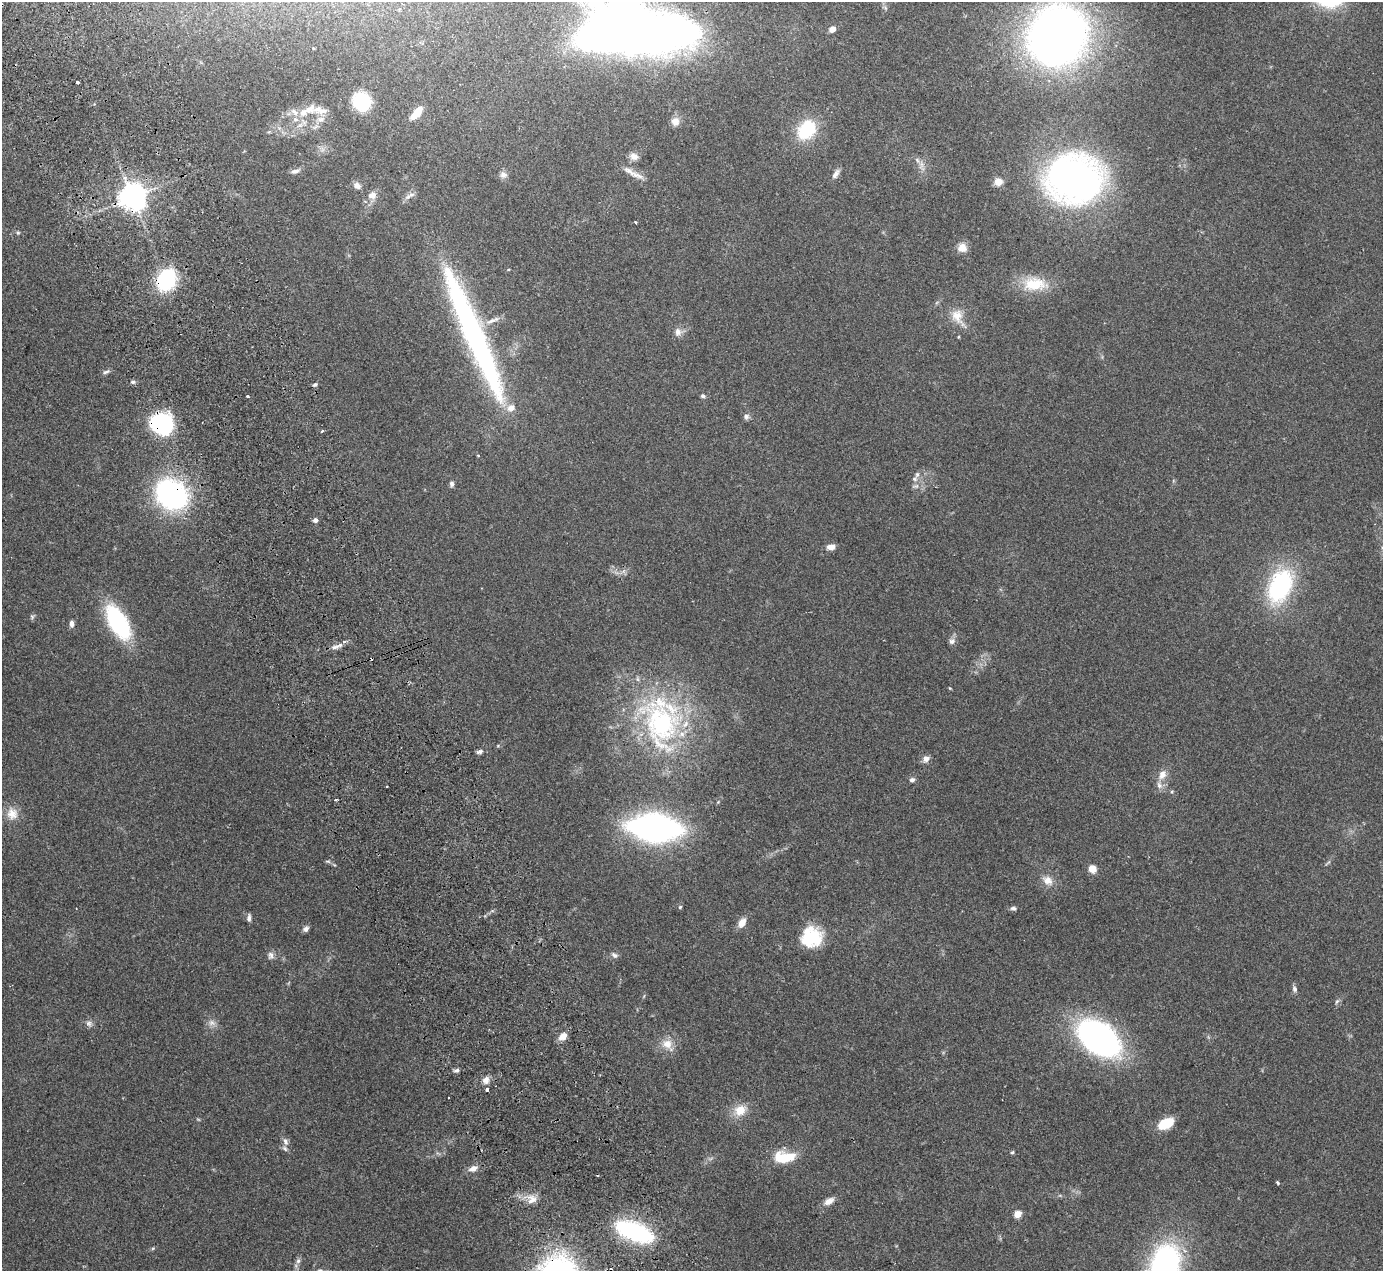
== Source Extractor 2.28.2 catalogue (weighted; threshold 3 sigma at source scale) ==
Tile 11 of 4 x 4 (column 3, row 3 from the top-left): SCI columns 2819-4199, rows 1450-2718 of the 5636 x 5565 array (HDU 1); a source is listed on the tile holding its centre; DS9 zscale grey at full resolution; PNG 1385 x 1273 px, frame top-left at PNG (2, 2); no overlay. Shown black and unused: <1% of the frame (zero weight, under 2 of 3 exposures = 3% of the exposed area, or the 3 px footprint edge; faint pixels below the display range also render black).
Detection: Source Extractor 2.28.2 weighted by HDU 2 'WHT'; one run over the whole footprint, this tile lists its part. Background 0.0772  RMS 0.0083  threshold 0.0374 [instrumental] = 3 sigma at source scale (4.5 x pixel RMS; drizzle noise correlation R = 1.50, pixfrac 1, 0.05/0.05 arcsec/px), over >= 5 px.
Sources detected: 113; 3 cosmic-ray / hot-pixel residue — not listed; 14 inside a brighter listed object's ellipse — not listed separately; the other 96 listed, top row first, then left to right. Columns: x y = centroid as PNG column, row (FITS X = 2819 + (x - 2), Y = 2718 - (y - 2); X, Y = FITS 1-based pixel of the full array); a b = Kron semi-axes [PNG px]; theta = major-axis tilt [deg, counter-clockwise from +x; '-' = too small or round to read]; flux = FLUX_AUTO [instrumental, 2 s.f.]
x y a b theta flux
630 27 77 33 -2 1700
832 29 7 5 37 5.3
1057 35 38 34 59 830
313 48 4 3 - 0.79
77 82 4 3 - 6.2
361 101 13 11 -46 64
320 110 26 10 -6 10
294 112 14 7 -40 5.2
417 113 13 6 49 18
675 121 11 10 - 5.5
806 130 22 17 49 41
634 156 11 9 -20 5.1
921 164 9 6 -84 3.6
295 171 13 5 14 3
629 171 25 8 -35 8
836 174 13 6 56 3.8
503 175 9 9 - 3.7
1074 179 45 37 -2 430
998 182 5 4 - 30
357 186 9 7 -34 4
372 195 11 9 11 5.9
132 197 8 7 - 1100
635 222 3 2 - 1.5
18 233 5 4 - 1.1
962 248 11 11 - 7.2
166 280 16 12 59 84
1035 284 33 18 -2 28
957 316 25 14 -63 13
493 320 24 6 21 6
678 332 11 8 -89 4.7
474 335 168 21 -67 240
106 372 10 5 25 2.1
133 382 7 5 -13 1.8
315 385 6 4 35 1.5
247 396 3 3 - 7.2
703 396 6 5 - 1.7
746 416 8 7 - 2.6
162 424 14 13 - 120
322 431 3 2 - 2.8
478 455 4 3 - 0.62
915 479 8 7 - 2.8
452 484 7 6 - 2.3
171 494 23 18 -38 200
315 520 5 4 - 3.5
831 547 10 6 4 4.8
1280 586 40 24 67 91
32 617 6 5 - 1.5
118 622 31 14 -61 110
72 624 7 5 -86 3.4
952 641 9 7 41 3.1
337 646 22 5 19 5.2
950 688 4 3 - 0.72
661 724 75 49 -71 160
479 752 10 5 26 2.3
926 759 8 7 - 4.3
1162 775 13 9 58 6.9
912 780 8 6 15 2
1172 792 6 4 69 1.1
336 800 3 3 - 2.5
12 814 16 15 - 10
654 828 36 19 -4 330
328 861 8 4 -9 1.4
1092 869 8 7 - 7.6
1047 880 15 11 -28 7.7
680 907 4 4 - 1.1
1013 908 8 5 1 1.9
249 918 9 5 85 2.7
742 923 10 7 60 7.3
306 929 7 6 - 3
813 936 23 18 -70 33
270 955 11 7 86 3.1
614 955 10 6 -25 2.5
1294 989 9 6 -76 2.4
1337 1001 8 4 54 1.5
89 1023 9 8 - 3
212 1023 10 8 -6 4
563 1036 9 6 41 7.9
1099 1038 35 22 -38 290
667 1044 14 13 - 9.7
457 1070 7 5 3 1.9
486 1080 10 8 47 4.5
487 1090 3 3 - 3.8
740 1110 17 13 31 13
1165 1123 11 6 24 40
285 1141 11 6 -64 3.1
1012 1152 5 4 - 1
784 1157 25 13 0 24
473 1168 11 7 22 5.5
1278 1183 4 3 - 1.5
532 1199 14 13 - 8.5
829 1201 12 7 32 5.8
1017 1214 5 4 - 20
634 1232 32 14 -22 110
153 1248 6 4 19 1
298 1261 8 6 73 2.5
1165 1266 44 28 74 190
Overlapping masked pixels (flux is a lower limit): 5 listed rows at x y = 132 197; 166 280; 474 335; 162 424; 171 494
Isophote crosses this tile's border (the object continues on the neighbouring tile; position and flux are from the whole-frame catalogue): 2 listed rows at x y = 630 27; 1165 1266